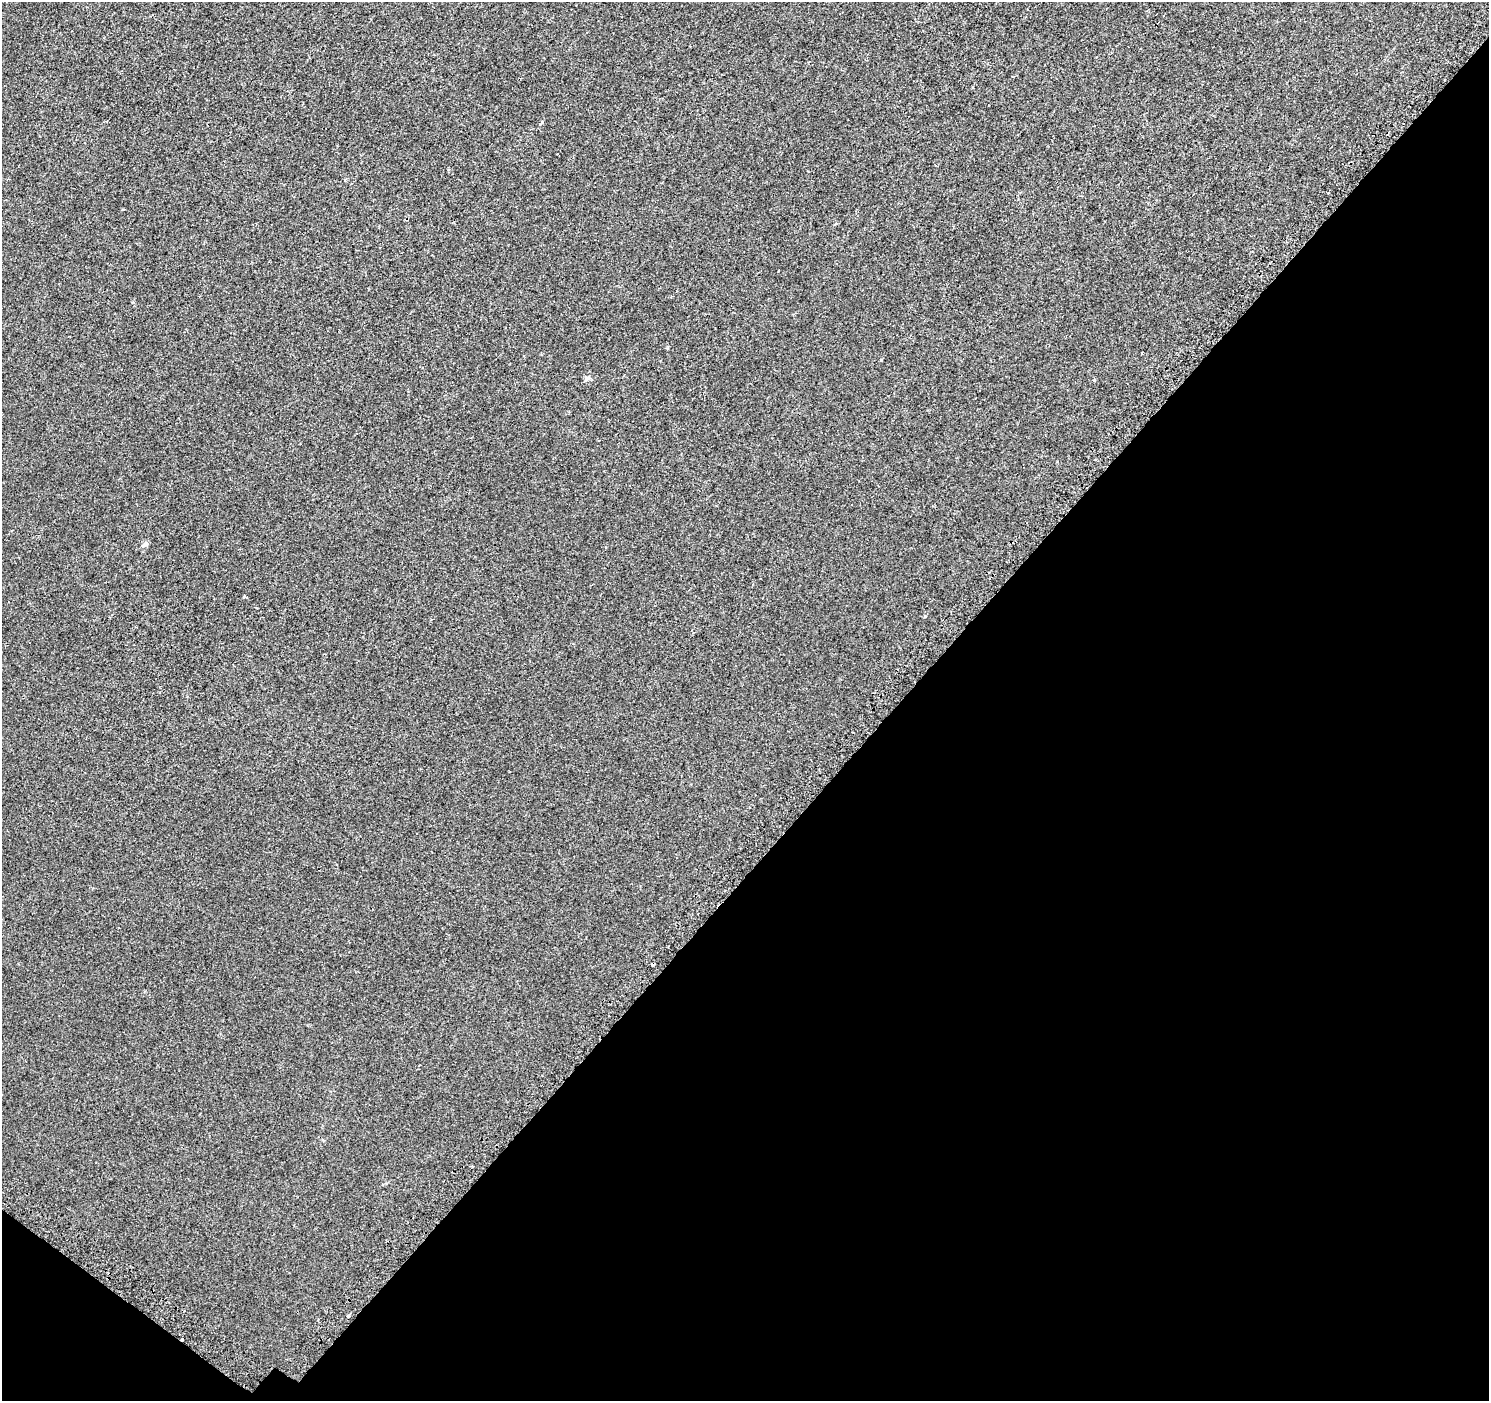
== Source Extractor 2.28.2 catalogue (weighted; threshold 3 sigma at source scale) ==
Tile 15 of 4 x 4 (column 3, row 4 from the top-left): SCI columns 3049-4535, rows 303-1701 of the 6086 x 6114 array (HDU 1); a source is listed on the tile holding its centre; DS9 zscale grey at full resolution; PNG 1491 x 1403 px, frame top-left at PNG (2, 2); no overlay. Shown black and unused: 41% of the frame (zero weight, under 2 of 3 exposures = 3% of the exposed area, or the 3 px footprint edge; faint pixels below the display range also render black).
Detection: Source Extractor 2.28.2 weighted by HDU 2 'WHT'; one run over the whole footprint, this tile lists its part. Background 0.00109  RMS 0.0056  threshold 0.0252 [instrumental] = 3 sigma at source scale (4.5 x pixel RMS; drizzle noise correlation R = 1.50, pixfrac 1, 0.0396/0.0396 arcsec/px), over >= 5 px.
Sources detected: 10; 1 cosmic-ray / hot-pixel residue — not listed; the other 9 listed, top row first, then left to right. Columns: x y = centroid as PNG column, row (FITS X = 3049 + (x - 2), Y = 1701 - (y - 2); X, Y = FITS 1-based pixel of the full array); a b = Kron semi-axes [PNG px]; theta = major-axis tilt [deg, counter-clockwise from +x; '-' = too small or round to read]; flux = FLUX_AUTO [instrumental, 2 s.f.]
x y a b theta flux
542 122 6 3 47 0.74
778 270 3 2 - 0.53
587 378 7 4 18 0.97
1094 380 3 3 - 1.7
145 544 7 6 - 1.3
244 596 3 3 - 1.1
652 964 4 3 - 2.1
348 1316 3 3 - 4.4
182 1339 3 3 - 3.4
Overlapping masked pixels (flux is a lower limit): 2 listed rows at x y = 652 964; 182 1339